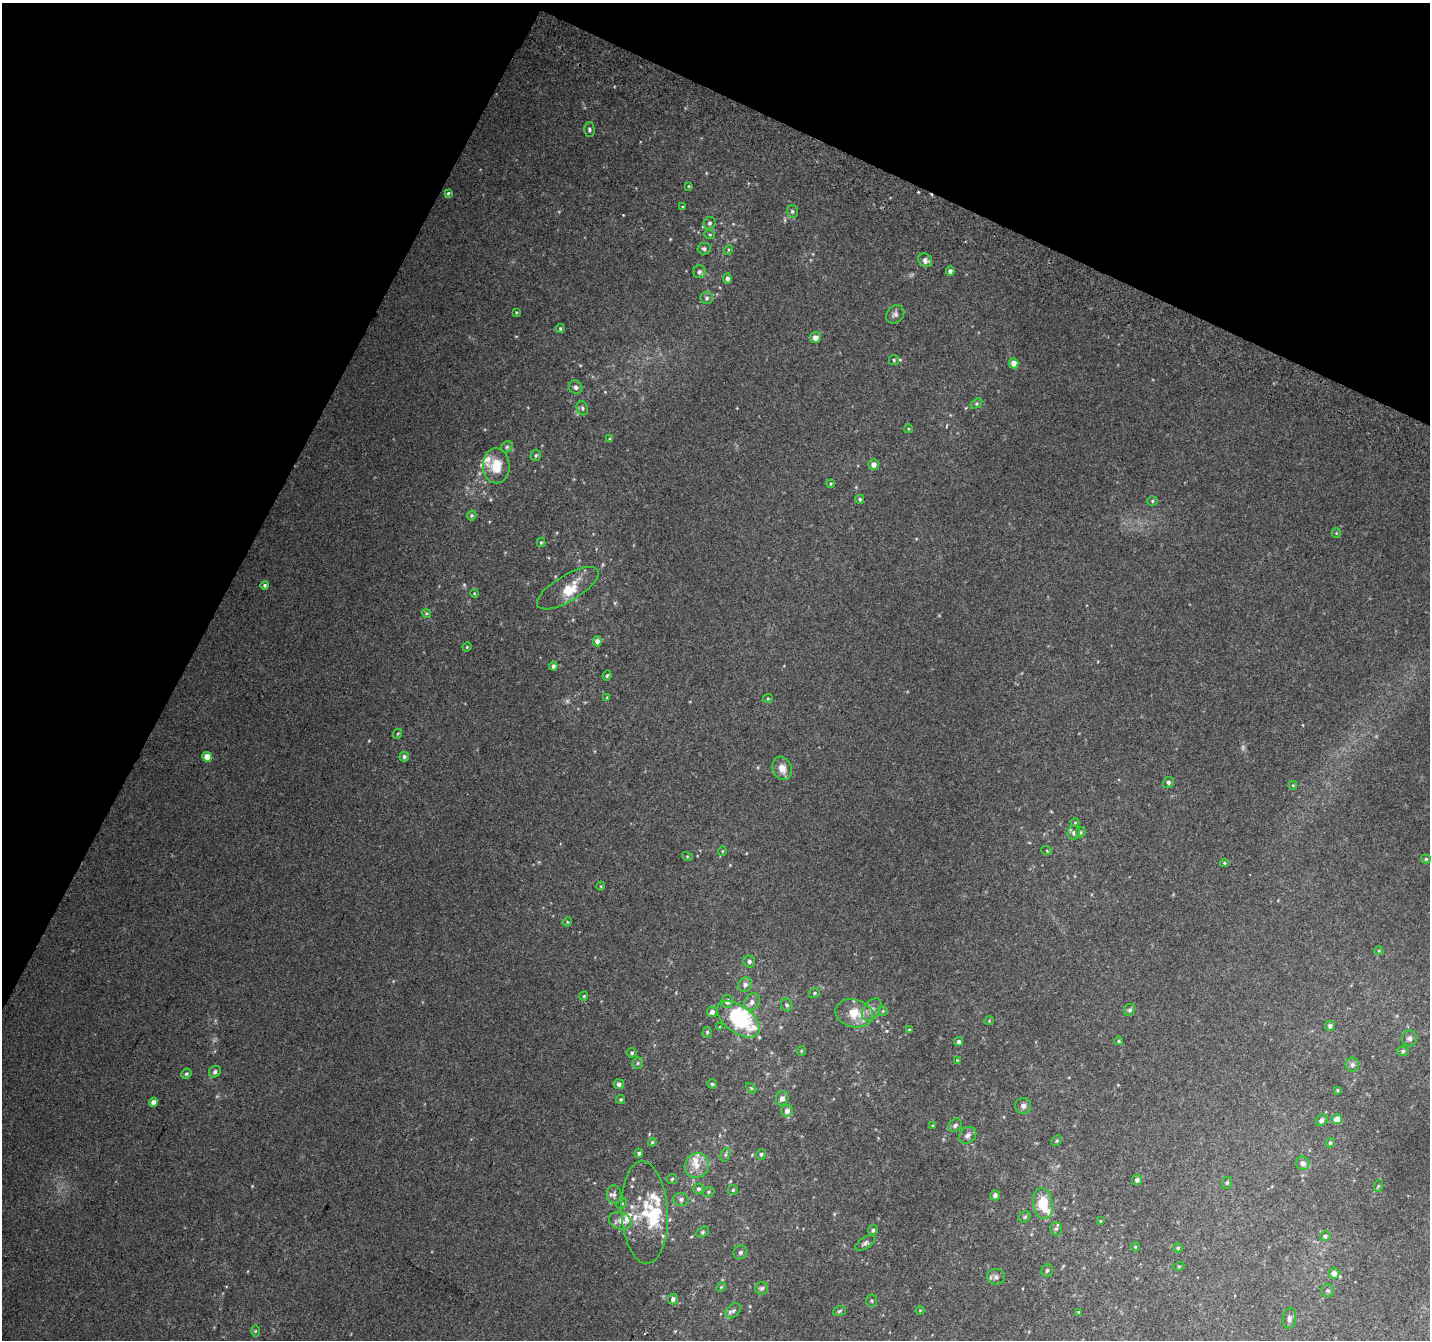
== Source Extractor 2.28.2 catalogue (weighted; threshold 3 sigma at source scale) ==
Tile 2 of 4 x 4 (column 2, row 1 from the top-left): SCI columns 1456-2883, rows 4321-5658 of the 5758 x 5899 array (HDU 1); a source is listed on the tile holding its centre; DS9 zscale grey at full resolution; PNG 1432 x 1342 px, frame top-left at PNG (2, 3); each listed source drawn as its Kron ellipse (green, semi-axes under 4 px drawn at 4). Shown black and unused: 24% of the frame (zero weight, under 2 of 3 exposures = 2% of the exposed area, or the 3 px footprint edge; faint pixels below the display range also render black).
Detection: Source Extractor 2.28.2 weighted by HDU 2 'WHT'; one run over the whole footprint, this tile lists its part. Background 0.0817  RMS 0.014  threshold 0.0628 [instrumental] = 3 sigma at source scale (4.5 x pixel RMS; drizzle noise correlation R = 1.50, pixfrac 1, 0.0396/0.0396 arcsec/px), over >= 5 px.
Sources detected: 173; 5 too faint to see at this stretch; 3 inside a brighter object's white glare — neither listed nor drawn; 13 inside a brighter listed object's ellipse — not listed separately; the other 152 listed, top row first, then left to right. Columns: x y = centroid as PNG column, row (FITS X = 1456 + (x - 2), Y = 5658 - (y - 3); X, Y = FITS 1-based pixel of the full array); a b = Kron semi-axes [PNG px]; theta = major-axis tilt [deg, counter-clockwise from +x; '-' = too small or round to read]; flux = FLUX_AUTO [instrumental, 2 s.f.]
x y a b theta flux
589 129 7 5 -88 3
689 186 3 3 - 1.4
448 193 4 4 - 1.8
682 207 4 3 - 1.5
792 211 6 5 - 2.8
710 223 6 5 - 3.1
710 235 5 3 - 1.4
704 249 6 5 - 3.5
728 250 5 3 - 1.3
925 260 7 6 - 6.2
950 271 4 4 - 4.9
699 272 6 6 - 3.6
727 278 5 4 - 4.2
707 298 6 6 - 3.2
516 312 4 3 - 1.2
895 314 10 8 45 5.1
560 329 4 3 - 1.7
815 338 5 5 - 9.2
894 360 5 5 - 1.9
1014 363 5 5 - 12
575 387 7 6 - 4.2
976 404 6 4 32 1.8
582 408 7 5 -70 3
908 429 4 3 - 1.1
609 439 4 3 - 1.4
507 447 6 5 - 2.6
536 455 6 5 - 2.2
874 464 5 5 - 8.2
496 466 17 13 -89 29
831 484 4 4 - 1.5
860 499 4 4 - 2
1152 501 5 4 - 1.9
472 515 5 5 - 2.6
1336 533 5 4 - 1.7
541 542 5 4 - 1.8
265 585 4 4 - 2.6
568 588 35 13 31 31
474 593 4 3 - 1.3
426 613 5 3 - 1.6
597 641 5 4 - 7.4
467 647 4 4 - 1.3
553 666 4 4 - 3.9
607 676 5 3 - 1.8
607 697 4 4 - 1.4
768 698 5 4 - 1.6
397 734 5 3 - 1.3
404 756 5 4 - 3.1
207 757 5 5 - 17
782 768 12 9 -68 13
1168 782 5 5 - 3.3
1293 785 4 4 - 1.2
1075 823 4 3 - 1.1
1081 832 5 4 - 1.8
1074 833 7 6 - 4.5
722 851 5 3 - 1.1
1047 851 5 3 - 1.2
687 856 5 3 - 1.4
1426 859 5 4 - 1.8
1224 863 4 4 - 1.8
601 886 4 4 - 1.3
567 922 5 4 - 1.4
1379 951 5 3 - 1.2
749 962 6 5 - 3.8
745 985 7 6 - 5.4
814 993 6 4 23 2
584 996 4 4 - 1.3
727 1001 6 5 - 7.3
752 1002 9 7 54 6.9
787 1005 6 5 - 2.9
872 1009 12 8 53 8.1
1130 1010 6 5 - 3.6
883 1011 5 4 - 1.5
712 1012 5 5 - 5.9
854 1013 19 14 -15 31
738 1019 24 13 -37 120
989 1021 5 3 - 1
1330 1026 5 5 - 4.2
720 1027 4 4 - 1.2
909 1030 3 3 - 1.2
707 1032 5 4 - 2.1
1409 1038 8 7 - 5.2
1119 1041 4 3 - 1.7
959 1042 4 4 - 3.6
801 1051 5 4 - 1.5
1403 1051 5 5 - 2.5
632 1053 5 4 - 2.2
957 1060 4 4 - 1.2
638 1063 5 5 - 2.2
1352 1065 7 7 - 4.2
215 1072 6 5 - 4
186 1074 5 5 - 2.5
619 1084 5 5 - 5.2
712 1084 4 4 - 2
751 1088 6 4 -44 1.6
1337 1090 4 3 - 1.3
782 1098 7 6 - 7.8
621 1099 4 4 - 1.8
153 1102 4 4 - 10
1023 1106 8 7 - 5.8
787 1111 6 5 - 7.3
1337 1119 5 5 - 14
1322 1120 6 5 - 5.7
955 1125 7 6 - 3.8
933 1126 4 3 - 1.2
968 1135 9 7 43 6.1
1057 1141 6 4 45 1.9
652 1142 4 4 - 1.6
1330 1143 5 4 - 2.3
639 1153 4 4 - 3.2
761 1154 5 5 - 2.2
725 1155 7 5 73 2.4
1303 1163 7 6 - 8.5
697 1166 12 12 - 16
672 1179 5 5 - 2
1137 1180 5 5 - 5
1227 1183 6 5 - 2.1
1378 1186 6 3 71 1.5
699 1189 5 5 - 2.8
733 1190 5 5 - 2
709 1192 6 4 22 2.1
614 1195 9 7 -90 5.1
995 1195 5 5 - 3.8
681 1199 7 6 - 4.7
621 1203 6 5 - 2
1043 1203 15 10 -82 39
645 1212 51 23 -87 65
1025 1217 6 5 - 2.5
620 1221 12 8 -20 9.2
1100 1221 3 3 - 1.1
1056 1229 7 6 - 3.2
873 1230 5 4 - 3.1
703 1232 7 5 27 2.2
1325 1236 5 5 - 3.6
865 1243 11 5 33 4
1135 1247 4 4 - 1.4
1178 1248 5 4 - 2.1
740 1252 7 6 - 3.5
1179 1266 5 3 - 1.3
1047 1270 6 5 - 3.1
1334 1273 5 5 - 8.6
996 1277 9 7 -2 5.6
721 1287 6 3 46 1.5
762 1288 6 6 - 3.5
1328 1290 6 6 - 3.1
673 1299 5 5 - 3.8
872 1301 6 5 - 2
920 1310 4 3 - 0.95
733 1311 9 6 43 4.4
839 1311 6 4 19 2.3
1078 1312 4 3 - 1.3
1289 1318 10 6 83 5.9
255 1331 5 3 - 1.4